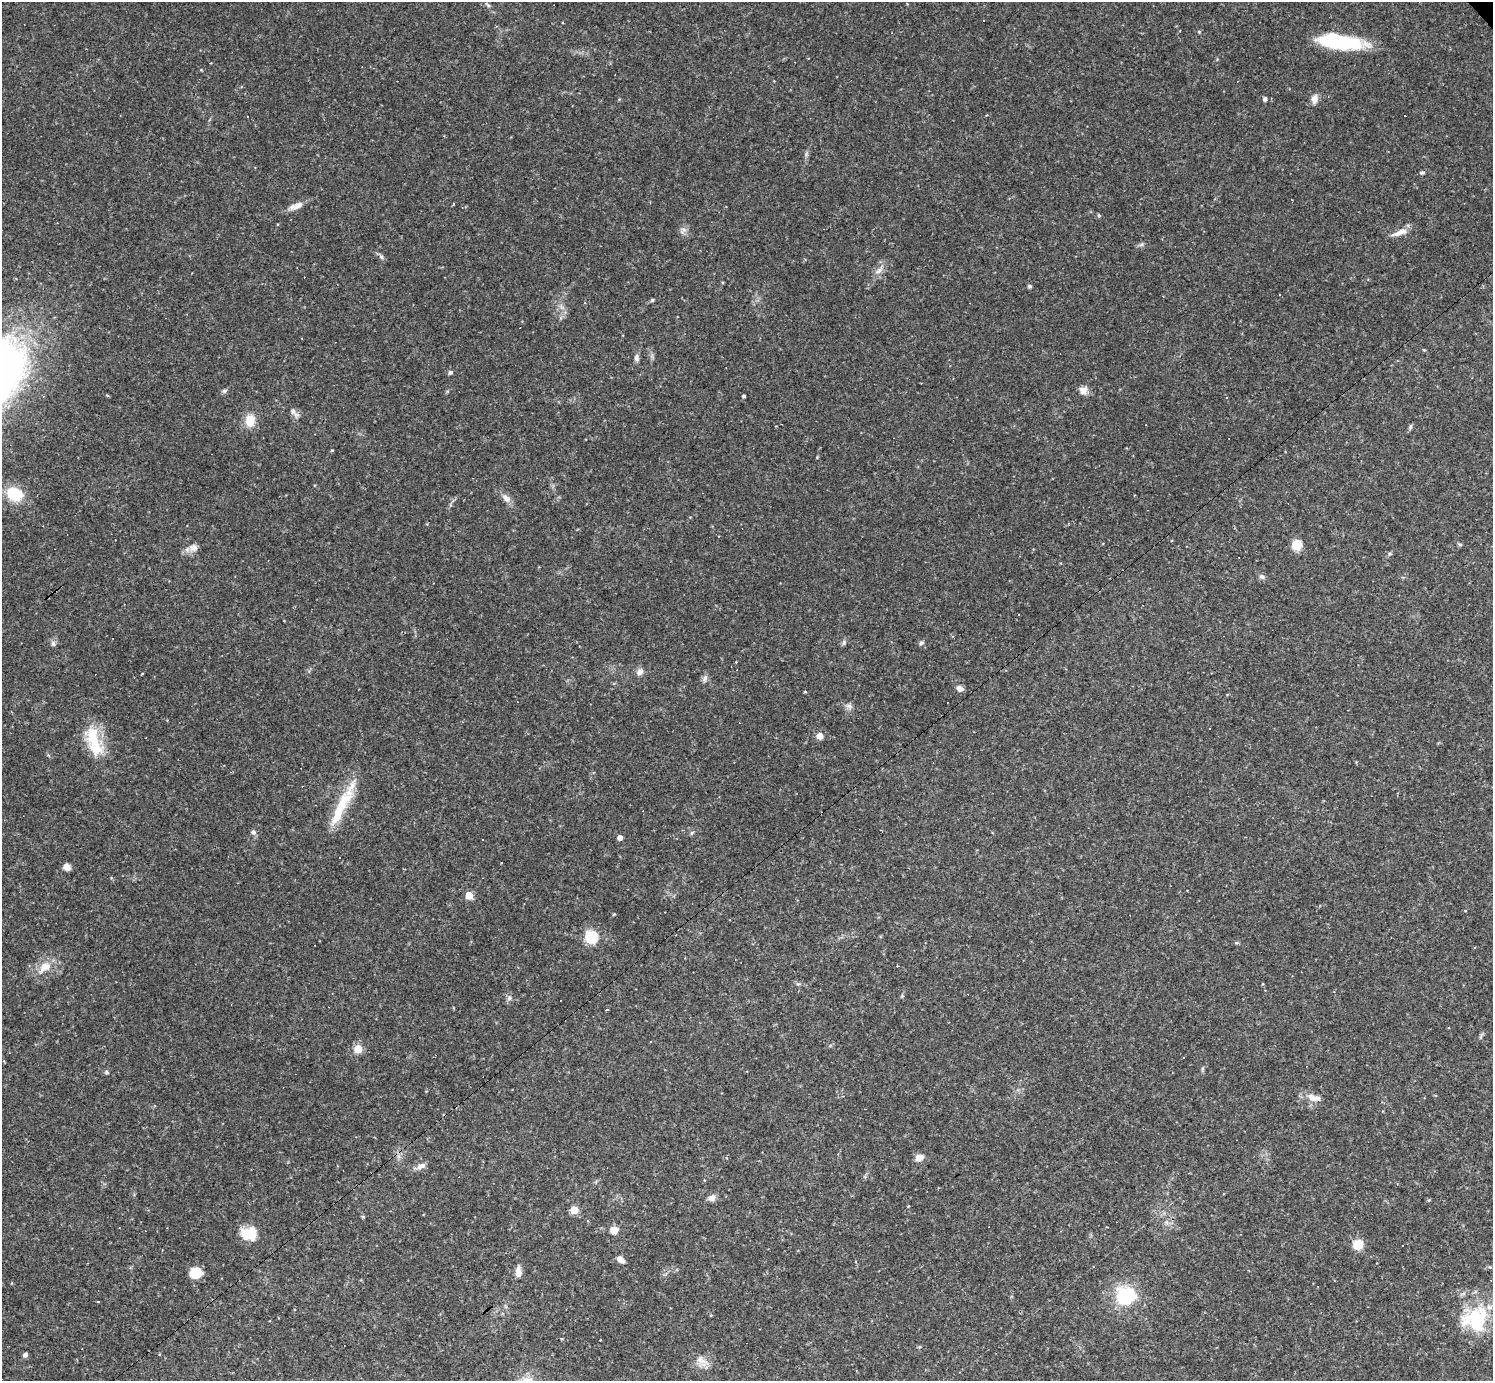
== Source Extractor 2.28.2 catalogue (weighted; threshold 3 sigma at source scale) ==
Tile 7 of 4 x 4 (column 3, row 2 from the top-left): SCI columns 2989-4479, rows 3050-4428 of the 5974 x 5972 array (HDU 1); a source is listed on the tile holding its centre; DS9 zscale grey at full resolution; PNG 1495 x 1383 px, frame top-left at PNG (2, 2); no overlay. Shown black and unused: <1% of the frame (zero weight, under 2 of 3 exposures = <1% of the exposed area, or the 3 px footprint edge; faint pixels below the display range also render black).
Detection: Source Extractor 2.28.2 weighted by HDU 2 'WHT'; one run over the whole footprint, this tile lists its part. Background 0.0633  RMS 0.0061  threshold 0.0274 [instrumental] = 3 sigma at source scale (4.5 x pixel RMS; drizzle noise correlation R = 1.50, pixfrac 1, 0.05/0.05 arcsec/px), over >= 5 px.
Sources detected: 104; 23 cosmic-ray / hot-pixel residue — not listed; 3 inside a brighter listed object's ellipse — not listed separately; the other 78 listed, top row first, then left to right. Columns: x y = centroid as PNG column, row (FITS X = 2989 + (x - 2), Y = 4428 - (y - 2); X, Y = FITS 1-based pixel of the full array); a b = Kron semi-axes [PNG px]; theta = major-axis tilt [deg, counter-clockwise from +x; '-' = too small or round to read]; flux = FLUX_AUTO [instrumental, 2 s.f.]
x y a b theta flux
488 5 8 4 -35 1.2
983 20 3 3 - 3.3
1340 41 46 14 -9 48
1265 99 5 4 - 1.8
1314 99 13 9 78 3.5
247 117 3 2 - 0.55
1422 173 7 4 4 1.1
454 204 3 3 - 2.1
296 206 21 7 20 4.9
1099 215 5 4 - 0.8
683 230 10 7 58 2.5
1400 232 22 7 22 5.5
1141 245 7 4 19 1.1
381 257 8 5 -46 1.6
879 271 11 6 44 2.9
1029 286 5 5 - 0.97
652 300 5 4 - 0.81
636 358 9 6 -84 2.1
450 372 5 5 - 1.5
225 391 6 6 - 1.3
1083 391 11 9 -43 4
744 396 3 3 - 1.1
1227 398 3 2 - 0.78
293 412 10 7 -66 2.4
250 420 13 10 88 11
1410 427 8 5 72 1.1
332 450 5 3 - 0.51
15 494 18 15 -27 18
506 498 15 8 -45 3.6
1460 544 6 4 -28 0.88
1296 545 8 7 - 13
193 548 12 10 -13 4
1389 554 6 4 71 0.86
1262 576 8 6 -35 1.6
1018 614 3 2 - 0.71
844 642 8 5 82 1.3
53 644 8 6 -78 1.7
640 672 10 7 42 2.8
705 678 10 6 64 2
960 689 7 6 - 3
849 706 8 7 - 2.1
820 736 7 7 - 3.9
95 746 25 19 -63 19
341 808 61 11 64 26
253 832 6 6 - 1.9
692 833 6 4 59 0.94
620 837 4 4 - 3.7
339 857 2 2 - 0.65
67 867 7 6 - 3.5
469 895 5 5 - 15
1465 911 4 3 - 0.42
614 914 5 3 - 0.62
591 937 9 9 - 23
1236 943 4 4 - 0.95
45 967 20 12 39 9.1
902 996 5 5 - 0.73
510 998 6 4 16 1.2
607 1010 3 3 - 33
1481 1036 7 4 71 1
358 1049 5 5 - 22
1203 1068 6 4 71 0.84
107 1072 6 4 -23 0.96
1313 1098 14 9 -29 5.1
919 1157 9 7 21 4.7
421 1166 12 7 23 3.1
712 1198 9 7 28 3.1
574 1210 5 5 - 17
614 1230 7 7 - 6.1
248 1234 17 13 -3 14
1358 1244 6 6 - 21
621 1260 9 6 -35 3.5
518 1272 16 8 -88 3.9
195 1273 8 7 - 19
1125 1296 17 16 - 41
1475 1319 37 31 12 39
25 1355 5 4 - 2.2
701 1360 20 10 -35 5.5
856 1370 4 2 - 0.46
Unlisted compact peaks at least as high as the median listed source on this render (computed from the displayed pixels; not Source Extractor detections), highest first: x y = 921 643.